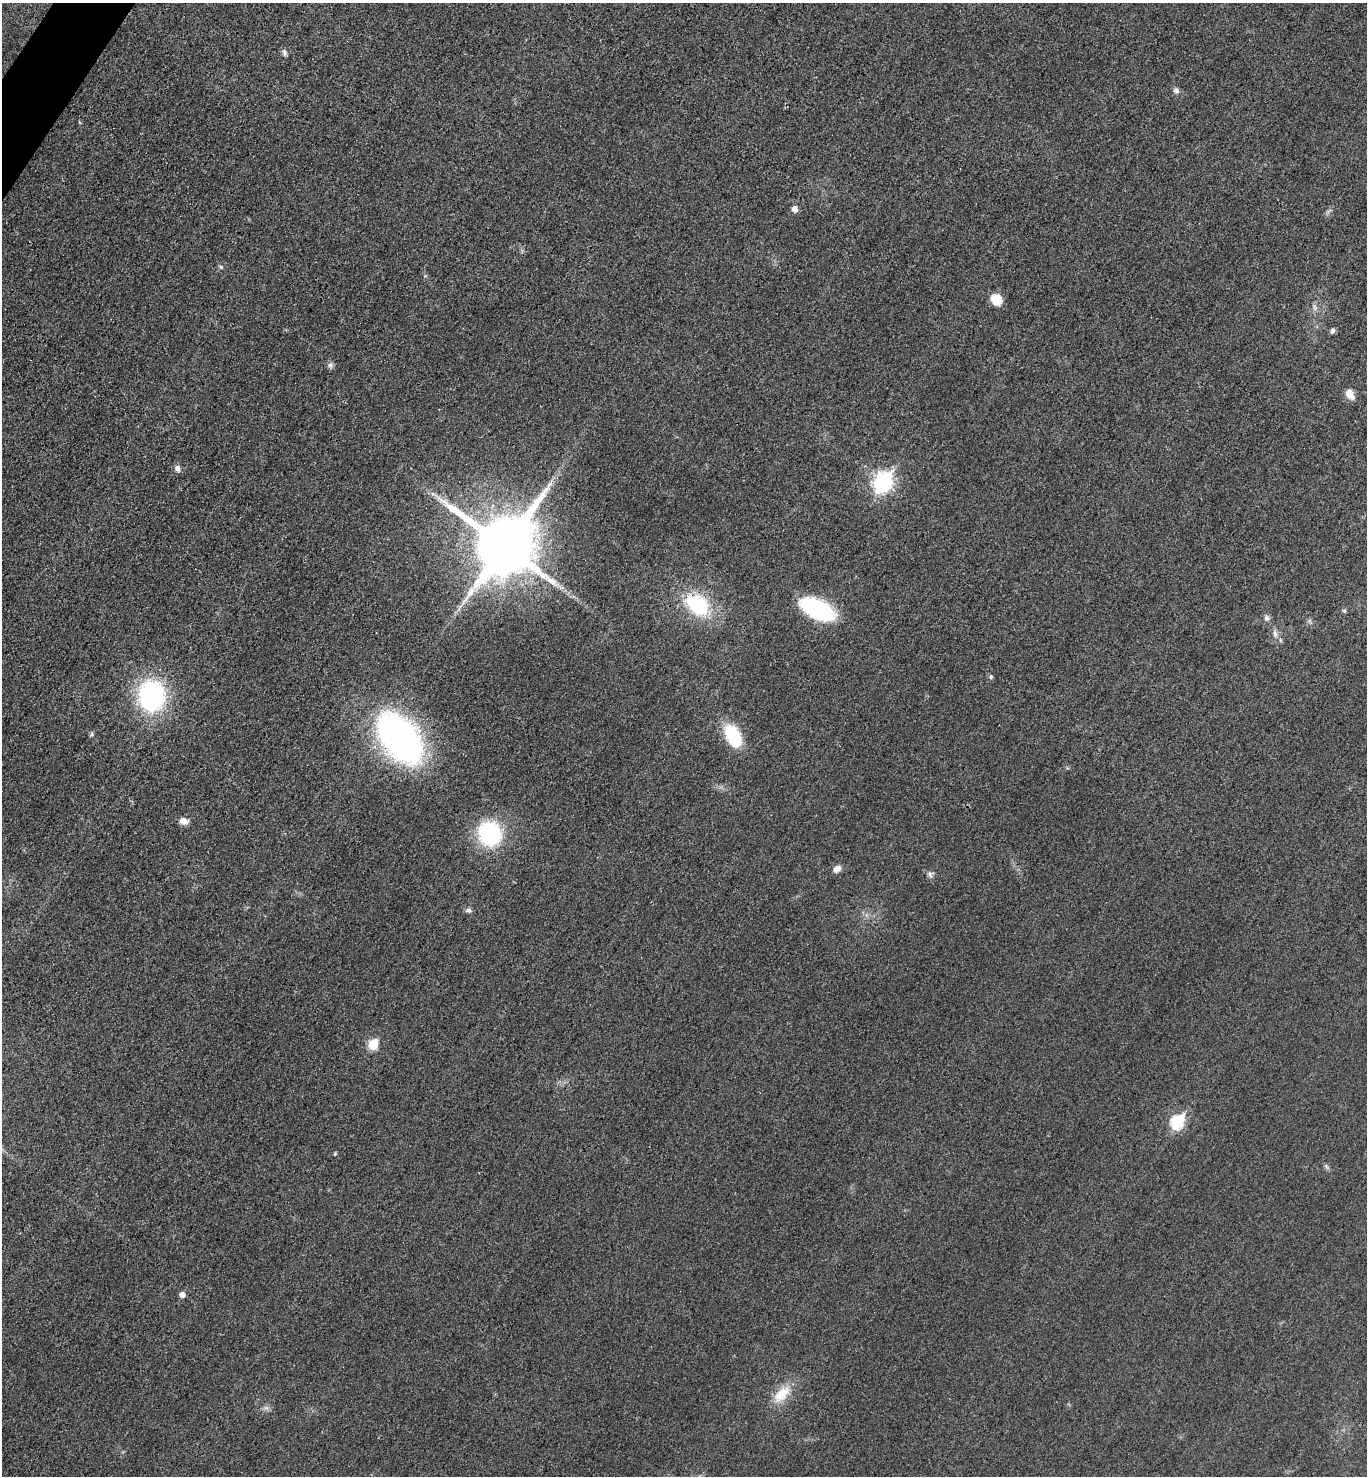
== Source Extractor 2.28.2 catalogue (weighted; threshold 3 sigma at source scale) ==
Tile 11 of 4 x 4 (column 3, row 3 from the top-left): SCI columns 2893-4257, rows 1486-2959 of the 5923 x 5917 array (HDU 1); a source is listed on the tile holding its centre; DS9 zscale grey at full resolution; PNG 1369 x 1478 px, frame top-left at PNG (2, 3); no overlay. Shown black and unused: <1% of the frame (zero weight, under 3 of 4 exposures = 1% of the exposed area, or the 3 px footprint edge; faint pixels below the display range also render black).
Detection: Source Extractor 2.28.2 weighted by HDU 2 'WHT'; one run over the whole footprint, this tile lists its part. Background 0.0209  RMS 0.0058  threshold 0.0262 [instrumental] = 3 sigma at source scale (4.5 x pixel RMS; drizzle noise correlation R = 1.50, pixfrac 1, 0.05/0.05 arcsec/px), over >= 5 px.
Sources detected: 33; all 33 listed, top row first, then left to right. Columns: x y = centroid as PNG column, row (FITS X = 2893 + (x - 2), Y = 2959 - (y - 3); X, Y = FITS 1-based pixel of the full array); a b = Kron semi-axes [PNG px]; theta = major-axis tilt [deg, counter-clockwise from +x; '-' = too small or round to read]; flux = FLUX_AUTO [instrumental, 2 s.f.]
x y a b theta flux
285 53 9 6 -73 1.6
1176 90 8 7 - 1.9
795 209 6 5 - 4.3
221 267 6 5 - 0.97
996 299 12 10 -55 9.5
1315 307 9 5 -70 1.8
1332 330 9 6 66 1.5
330 365 7 7 - 1.8
1350 394 11 8 -56 5.8
177 468 9 7 -68 2.3
883 482 9 8 - 220
504 546 19 17 54 5100
698 605 26 17 -40 44
818 609 36 16 -26 60
1344 611 6 4 -1 0.81
1266 618 9 7 -75 2
1275 634 10 6 -75 2.4
991 676 5 5 - 1.3
152 696 27 23 -85 90
92 734 6 5 - 1.1
733 736 22 12 -61 35
399 737 55 32 -49 210
184 821 10 8 -9 4.1
490 833 25 22 -61 53
837 869 9 7 38 3.6
930 874 11 5 -70 1.9
468 910 8 5 -3 1.6
373 1045 6 5 - 25
1177 1122 8 6 56 60
1326 1166 8 5 -59 1.2
182 1295 5 5 - 3.8
782 1394 30 15 44 13
266 1408 7 4 -19 1.4
Overlapping masked pixels (flux is a lower limit): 1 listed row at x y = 698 605